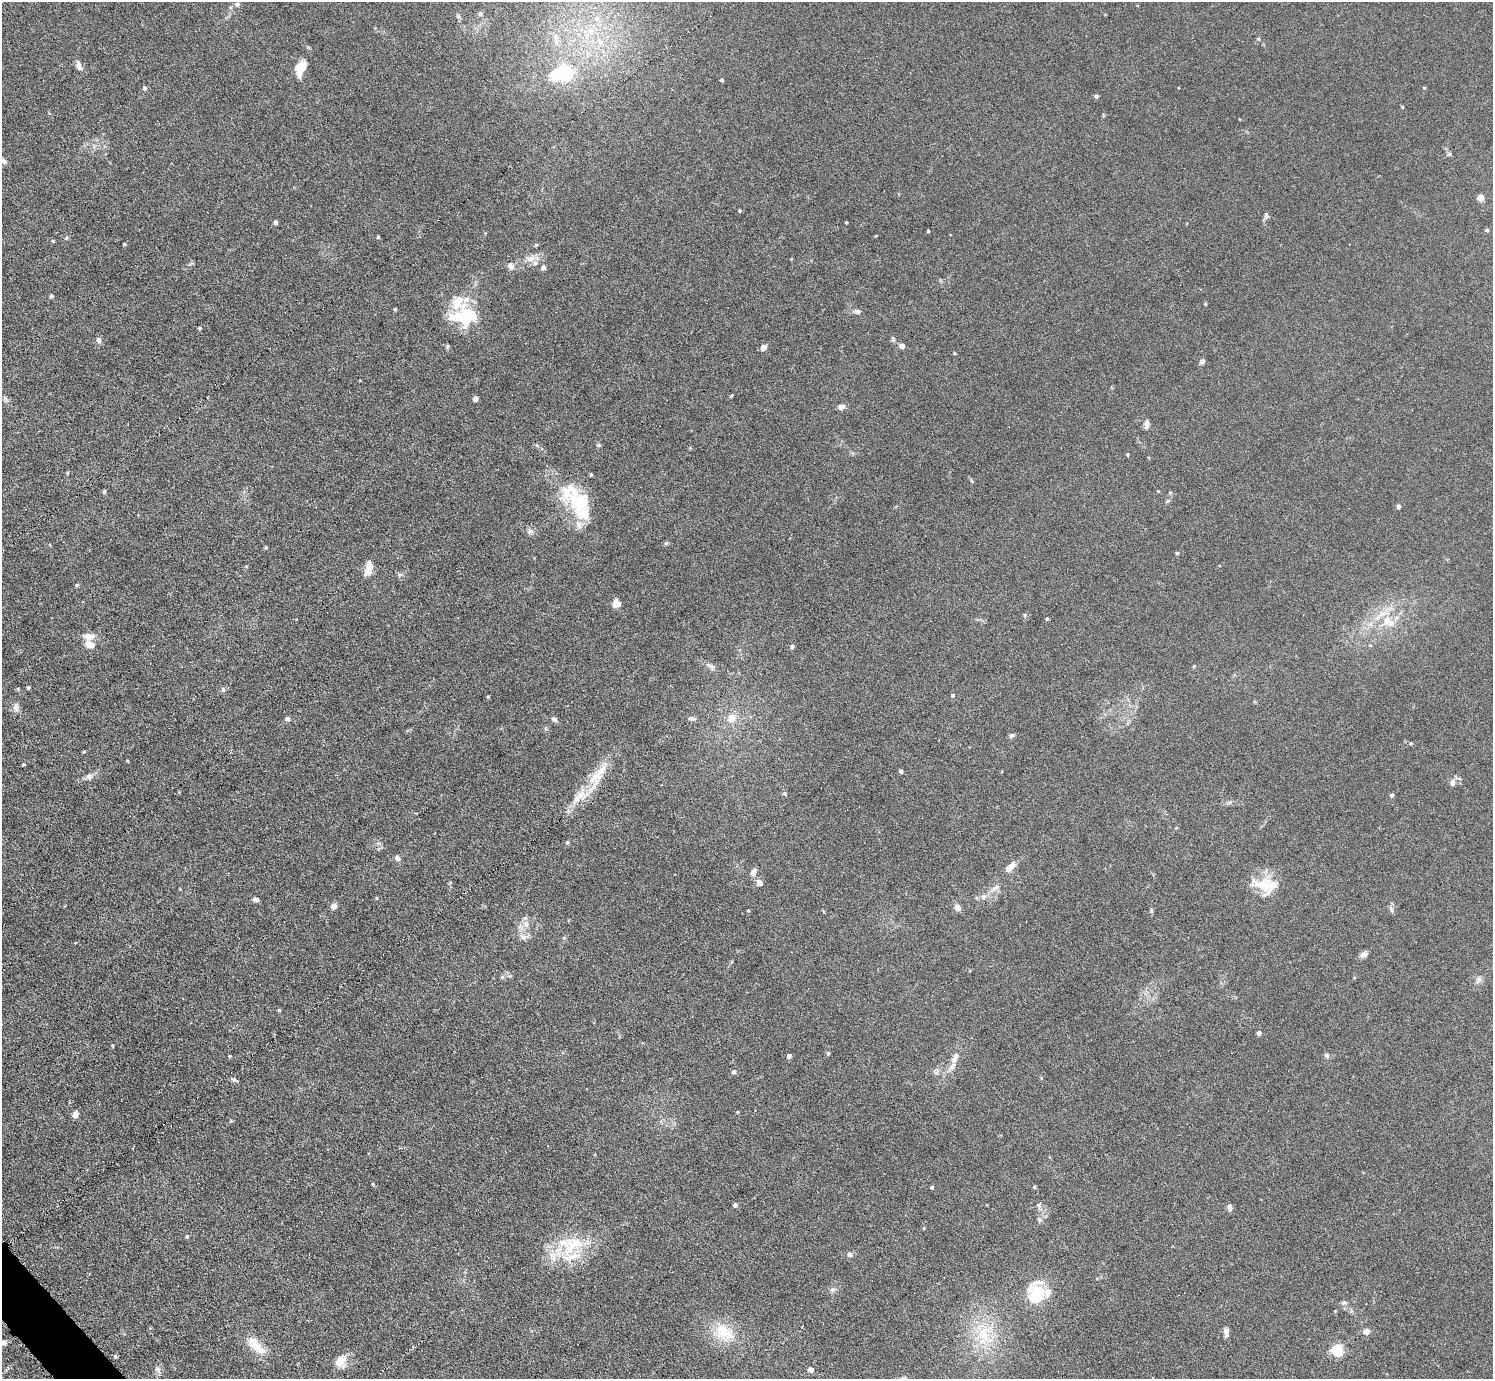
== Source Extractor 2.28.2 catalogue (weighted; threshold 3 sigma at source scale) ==
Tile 7 of 4 x 4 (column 3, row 2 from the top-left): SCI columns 3087-4577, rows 2912-4288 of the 6126 x 6131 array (HDU 1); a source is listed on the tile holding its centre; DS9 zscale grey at full resolution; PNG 1495 x 1381 px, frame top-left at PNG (2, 2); no overlay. Shown black and unused: <1% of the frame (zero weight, under 3 of 6 exposures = <1% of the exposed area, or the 3 px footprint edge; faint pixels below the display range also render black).
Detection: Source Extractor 2.28.2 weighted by HDU 2 'WHT'; one run over the whole footprint, this tile lists its part. Background 0.0396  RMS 0.004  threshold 0.0164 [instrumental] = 3 sigma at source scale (4.09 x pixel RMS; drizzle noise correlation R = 1.36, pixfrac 0.8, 0.05/0.05 arcsec/px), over >= 5 px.
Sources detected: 165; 3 inside a brighter object's white glare — not listed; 20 inside a brighter listed object's ellipse — not listed separately; the other 142 listed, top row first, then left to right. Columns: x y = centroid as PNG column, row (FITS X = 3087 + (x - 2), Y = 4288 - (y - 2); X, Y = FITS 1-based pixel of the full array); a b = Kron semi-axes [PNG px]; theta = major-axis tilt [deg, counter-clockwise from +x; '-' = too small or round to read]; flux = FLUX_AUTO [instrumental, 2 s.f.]
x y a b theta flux
237 4 6 5 - 0.79
480 13 7 6 - 0.78
458 16 6 5 - 0.67
597 18 8 8 - 2.4
590 31 11 9 -5 4.1
556 39 17 5 -82 2.3
600 42 9 7 -64 2.1
79 66 11 6 -69 1.8
300 68 14 10 54 6.3
564 74 12 10 9 33
722 80 4 3 - 0.58
145 88 5 5 - 0.74
1424 88 4 4 - 0.35
1096 96 5 4 - 0.75
1402 107 4 3 - 0.38
1449 154 5 5 - 0.65
4 161 9 7 -47 1.3
1480 197 5 5 - 3.9
739 211 4 4 - 0.46
1266 215 8 5 -82 0.89
275 222 4 4 - 1.3
846 222 3 2 - 0.31
1487 230 5 4 - 0.6
928 231 3 3 - 0.38
378 237 4 3 - 0.41
53 241 5 3 - 0.34
124 244 4 3 - 0.32
530 259 15 7 22 2.7
510 266 11 7 -73 1.4
543 268 5 4 - 1.5
51 296 5 4 - 0.57
1205 304 4 3 - 0.35
395 309 4 3 - 0.45
857 311 8 6 -3 1.1
468 314 28 21 -42 14
199 328 4 3 - 0.48
893 339 8 5 -80 0.71
99 340 7 6 - 1.3
447 346 7 3 82 0.48
902 346 6 5 - 1.4
763 347 4 4 - 3.8
954 353 4 3 - 0.32
1202 362 7 6 - 0.85
476 399 4 4 - 2.2
841 407 9 6 2 1.3
1146 424 8 5 85 2.2
599 445 6 5 - 0.54
1127 454 4 3 - 0.46
591 475 4 3 - 0.43
971 481 7 3 -71 0.48
1158 491 4 3 - 0.25
104 492 5 4 - 0.58
1170 493 5 3 - 0.33
579 501 35 24 -24 17
1167 501 6 4 43 0.5
1398 507 4 4 - 1
530 531 9 6 -19 1.3
266 547 4 4 - 0.44
1177 553 4 3 - 0.52
246 566 4 3 - 0.33
369 570 17 9 58 3.2
77 585 5 4 - 0.46
616 603 8 7 - 4.1
1025 615 6 3 -71 0.41
1047 619 4 4 - 0.43
1387 620 13 11 68 5.1
89 644 11 7 -27 3.4
792 646 4 4 - 0.95
1194 666 4 4 - 0.34
712 667 8 5 79 0.91
28 687 4 4 - 0.57
223 689 6 5 - 0.69
953 695 4 4 - 0.52
488 697 4 3 - 0.34
16 707 14 7 -78 1.7
731 718 9 8 - 4.1
288 719 5 5 - 1.1
554 719 8 5 -43 0.98
692 719 8 5 -16 1
1011 736 7 5 42 0.77
1411 743 4 3 - 0.39
84 752 5 3 - 0.37
127 761 4 3 - 0.33
23 764 4 3 - 0.36
901 771 4 4 - 0.9
598 775 51 15 59 12
89 776 8 7 - 1.4
1452 783 7 6 - 1.5
785 793 5 5 - 0.66
1392 795 4 4 - 1
567 842 5 4 - 0.52
397 858 7 6 - 1.2
1012 865 11 8 55 2.1
753 872 10 5 64 1.8
759 882 8 6 -45 2
1266 885 33 20 -10 11
995 888 13 5 30 1.7
256 899 7 5 -3 1.1
333 906 7 6 - 1.7
957 907 7 6 - 2
748 911 4 3 - 0.37
526 924 10 8 -85 2.3
524 937 9 6 5 1.4
1364 954 9 6 27 1.6
502 977 6 5 - 0.6
1478 979 9 7 47 1.4
279 1010 4 4 - 0.5
1258 1033 5 4 - 1
112 1046 5 3 - 0.36
828 1053 5 4 - 0.51
1326 1055 6 6 - 0.83
230 1056 4 3 - 0.33
789 1056 4 4 - 1.3
956 1056 10 6 58 1.5
952 1067 12 6 55 2
734 1072 5 5 - 1
234 1080 7 6 - 0.76
75 1114 7 6 - 1.9
373 1184 5 3 - 0.38
932 1187 4 4 - 0.47
1034 1187 4 4 - 0.54
735 1205 4 4 - 1.2
1039 1205 8 5 67 0.94
1230 1207 8 6 -89 1.1
924 1228 4 3 - 0.31
187 1236 5 4 - 0.5
565 1243 41 22 27 16
850 1254 7 6 - 1.2
832 1290 7 6 - 0.94
1036 1292 23 17 -27 12
1344 1303 8 5 20 0.74
1226 1330 8 7 - 1.2
723 1331 26 23 -27 11
1367 1331 5 5 - 3.5
984 1335 31 16 -88 15
3 1343 5 4 - 1.8
256 1346 33 12 -44 7.1
1337 1350 5 5 - 44
115 1356 5 4 - 0.54
340 1362 12 9 61 5.7
811 1369 4 4 - 3
158 1370 10 5 -66 1.1
Isophote crosses this tile's border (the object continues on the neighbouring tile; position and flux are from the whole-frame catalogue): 1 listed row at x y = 3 1343